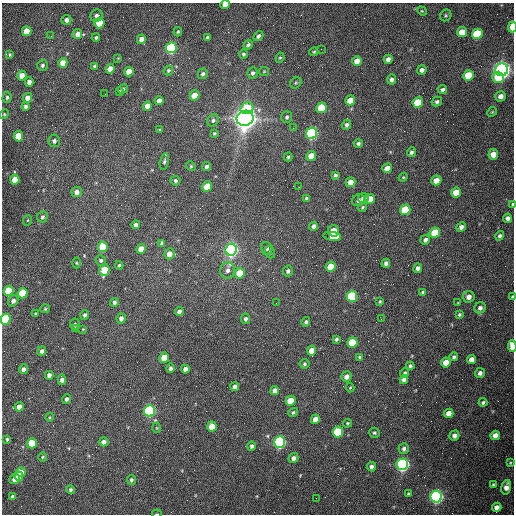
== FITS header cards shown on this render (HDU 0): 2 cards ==
NAXIS1  =                  512 /fastest changing axis
NAXIS2  =                  512 /next to fastest changing axis

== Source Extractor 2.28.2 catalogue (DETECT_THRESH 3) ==
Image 512 x 512 px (HDU 0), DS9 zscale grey, 1 PNG px = 1 image px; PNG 516 x 516 px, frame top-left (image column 1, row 512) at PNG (2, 3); each listed source drawn as its Kron ellipse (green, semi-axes under 4 px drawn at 4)
Background 1530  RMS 23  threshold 70.3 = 3 sigma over >= 5 px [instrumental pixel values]
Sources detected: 215; all 215 listed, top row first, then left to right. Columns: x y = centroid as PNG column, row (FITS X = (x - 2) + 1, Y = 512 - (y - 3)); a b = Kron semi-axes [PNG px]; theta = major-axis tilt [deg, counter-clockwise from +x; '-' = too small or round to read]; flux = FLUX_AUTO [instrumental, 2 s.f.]
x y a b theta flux
225 5 5 4 - 1.1e+04
422 11 5 4 - 1.5e+03
446 15 6 5 - 2.3e+03
97 16 6 6 - 5.6e+03
66 20 5 5 - 7.7e+03
99 23 5 5 - 6.3e+04
512 27 5 3 - 3.6e+04
27 31 5 4 - 3.1e+04
178 32 5 4 - 1.9e+03
462 32 5 5 - 3.3e+04
77 34 5 4 - 1.1e+04
477 34 5 5 - 9.7e+04
51 36 3 2 - 1.6e+03
258 36 5 4 - 4.1e+03
96 37 4 4 - 2.8e+03
208 38 4 4 - 4.3e+03
141 39 5 4 - 1.0e+04
248 45 5 4 - 3.1e+03
171 48 5 5 - 2.6e+05
321 49 2 2 - 6.8e+02
314 52 4 4 - 1.8e+03
243 54 4 4 - 2.9e+03
10 55 4 3 - 1.7e+03
118 58 4 4 - 1.2e+03
280 58 5 4 - 1.9e+03
388 59 4 4 - 7.5e+03
357 61 5 4 - 1.5e+04
63 63 5 4 - 1.8e+04
42 65 6 5 - 3.5e+03
94 66 4 3 - 2.3e+03
110 69 5 4 - 1.5e+04
422 70 5 5 - 6.6e+03
502 70 6 6 - 1.1e+06
129 71 5 4 - 1.9e+04
168 71 5 4 - 2.5e+03
264 71 5 4 - 1.7e+03
253 73 5 5 - 4.2e+03
203 74 5 4 - 3.7e+03
468 75 5 5 - 5.6e+04
22 76 5 4 - 1.9e+04
498 77 6 5 - 4.7e+04
391 79 5 4 - 4.8e+03
29 82 4 4 - 8.7e+03
296 83 6 5 - 2.4e+03
123 89 5 4 - 2.0e+03
442 89 5 4 - 3.5e+03
119 91 3 3 - 1.5e+03
105 94 2 2 - 8.1e+02
194 95 5 4 - 2.6e+04
500 96 5 5 - 8.3e+03
7 97 6 4 87 2.9e+03
27 98 5 4 - 1.2e+04
350 100 5 4 - 2.2e+04
159 101 4 4 - 9.5e+03
437 102 5 4 - 3.5e+03
418 103 5 5 - 6.1e+04
25 106 4 4 - 3.4e+03
147 106 5 4 - 1.4e+04
247 108 6 6 - 5.6e+04
321 108 5 5 - 6.9e+04
492 112 5 4 - 1.8e+03
4 114 5 4 - 1.8e+03
287 117 6 5 - 3.3e+03
245 118 8 7 - 2.3e+06
213 120 6 5 - 3.6e+03
346 125 5 4 - 4.5e+03
293 128 2 2 - 7.8e+02
160 130 3 3 - 1.5e+03
214 133 4 3 - 1.9e+03
311 133 6 5 - 3.5e+05
18 136 5 5 - 4.3e+04
54 141 6 6 - 4.6e+03
358 143 4 4 - 3.2e+03
411 152 5 4 - 3.7e+03
493 154 5 5 - 2.1e+04
311 156 5 4 - 2.3e+04
288 157 4 4 - 2.1e+03
164 161 8 4 78 3.3e+03
191 166 5 4 - 1.7e+03
207 167 4 4 - 4.3e+03
387 168 5 4 - 1.3e+04
335 175 4 3 - 2.6e+03
403 177 4 4 - 1.6e+03
15 179 5 4 - 2.4e+04
436 180 5 4 - 1.8e+04
175 181 5 4 - 3.2e+03
351 182 5 4 - 1.3e+04
207 186 5 5 - 3.5e+04
299 187 2 2 - 1.0e+03
77 192 5 5 - 8.3e+03
456 192 5 5 - 2.7e+04
306 198 4 4 - 2.3e+03
363 198 5 5 - 6.9e+03
370 199 5 5 - 2.2e+04
358 200 7 5 29 5.4e+03
512 204 4 2 - 3.5e+03
362 207 5 4 - 2.0e+03
405 210 5 5 - 6.7e+04
42 217 6 5 - 3.5e+03
508 218 4 4 - 7.0e+03
28 220 5 3 - 1.5e+03
136 225 4 4 - 5.7e+03
314 226 4 4 - 5.9e+03
461 227 5 4 - 5.9e+03
334 231 6 5 - 2.7e+04
435 233 5 5 - 4.9e+04
332 236 9 4 -7 1.6e+04
500 236 5 4 - 3.8e+03
425 240 5 4 - 5.2e+03
162 243 4 3 - 2.5e+03
103 247 5 5 - 4.5e+04
267 248 6 5 - 4.8e+03
141 249 5 4 - 1.5e+04
231 250 6 5 - 7.2e+05
270 252 6 4 -70 2.2e+03
169 254 5 5 - 1.4e+04
101 260 5 5 - 3.3e+03
76 263 5 3 - 1.6e+03
386 263 4 4 - 5.0e+03
119 265 4 3 - 1.9e+03
331 267 5 5 - 2.9e+04
418 268 5 4 - 5.8e+03
104 270 6 5 - 4.3e+04
228 270 8 7 - 7.1e+03
288 271 5 5 - 4.8e+03
240 273 5 5 - 3.8e+04
9 291 5 5 - 7.1e+04
423 292 4 3 - 3.0e+03
23 293 5 5 - 8.1e+04
352 296 5 5 - 1.7e+05
469 297 6 5 - 9.3e+03
512 297 3 3 - 1.5e+03
13 301 6 4 62 6.8e+03
114 302 4 4 - 3.0e+03
380 302 4 3 - 1.8e+03
276 303 2 2 - 1.0e+03
458 303 4 3 - 1.2e+03
480 308 6 5 - 4.9e+03
45 309 5 4 - 1.8e+03
179 312 4 4 - 5.2e+03
35 314 3 2 - 1.5e+03
85 315 5 4 - 3.6e+03
459 315 4 3 - 2.5e+03
121 318 5 4 - 6.0e+03
5 319 5 5 - 1.4e+05
246 319 5 4 - 3.9e+03
381 319 2 2 - 9.6e+02
306 322 5 4 - 3.4e+03
75 324 6 5 - 2.2e+03
76 328 4 3 - 2.2e+03
83 329 4 3 - 1.2e+03
336 339 4 4 - 2.6e+03
352 342 5 5 - 6.7e+04
512 346 6 3 -86 3.4e+04
42 351 5 4 - 4.9e+03
312 351 5 4 - 1.6e+04
360 357 4 4 - 2.6e+03
454 357 4 4 - 3.1e+03
164 358 5 4 - 3.4e+04
472 359 5 4 - 1.1e+04
446 362 5 5 - 1.9e+04
305 364 5 5 - 2.5e+03
410 366 4 3 - 3.3e+03
170 368 5 4 - 4.2e+03
23 369 5 4 - 5.8e+03
185 369 4 4 - 6.6e+03
405 373 5 4 - 2.8e+03
480 373 5 5 - 5.2e+03
49 375 4 4 - 6.6e+03
346 377 5 5 - 7.3e+03
404 379 5 4 - 6.4e+03
62 380 5 4 - 6.9e+03
235 387 4 3 - 4.8e+03
350 387 5 4 - 1.5e+03
275 391 5 4 - 7.6e+03
66 399 4 4 - 4.3e+03
290 401 5 5 - 3.1e+04
483 402 4 4 - 2.8e+03
19 407 5 4 - 1.4e+04
149 411 5 5 - 3.5e+05
293 412 5 4 - 2.4e+03
449 413 5 4 - 1.2e+04
50 417 4 3 - 1.4e+03
315 419 5 4 - 1.0e+04
347 423 5 4 - 1.8e+03
212 426 5 4 - 2.2e+04
157 428 5 3 - 1.3e+03
338 432 5 5 - 1.0e+05
374 433 5 5 - 2.8e+03
495 435 5 4 - 1.0e+04
454 436 5 5 - 6.0e+03
7 439 4 3 - 2.0e+03
104 442 4 4 - 6.0e+03
279 442 6 5 - 4.3e+05
32 443 5 5 - 5.0e+04
251 446 4 4 - 3.5e+03
404 449 5 5 - 4.3e+03
42 457 4 4 - 1.9e+03
293 458 5 4 - 6.4e+03
510 463 4 3 - 1.6e+03
402 464 6 5 - 5.7e+05
371 467 4 4 - 4.7e+03
21 472 5 4 - 1.6e+04
19 476 5 4 - 1.4e+04
14 479 5 5 - 1.0e+04
131 480 5 4 - 3.3e+03
493 485 3 3 - 1.8e+03
506 487 7 4 76 9.4e+03
70 490 4 4 - 2.9e+03
408 494 4 3 - 1.6e+03
13 497 4 4 - 5.7e+03
436 497 6 6 - 6.4e+05
316 498 2 2 - 3.3e+03
497 507 5 4 - 8.3e+03
157 514 4 2 - 1.5e+03
At the frame edge (FLAGS 8, measured only in part): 7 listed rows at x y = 225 5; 512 27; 512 204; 512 297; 5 319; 512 346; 157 514